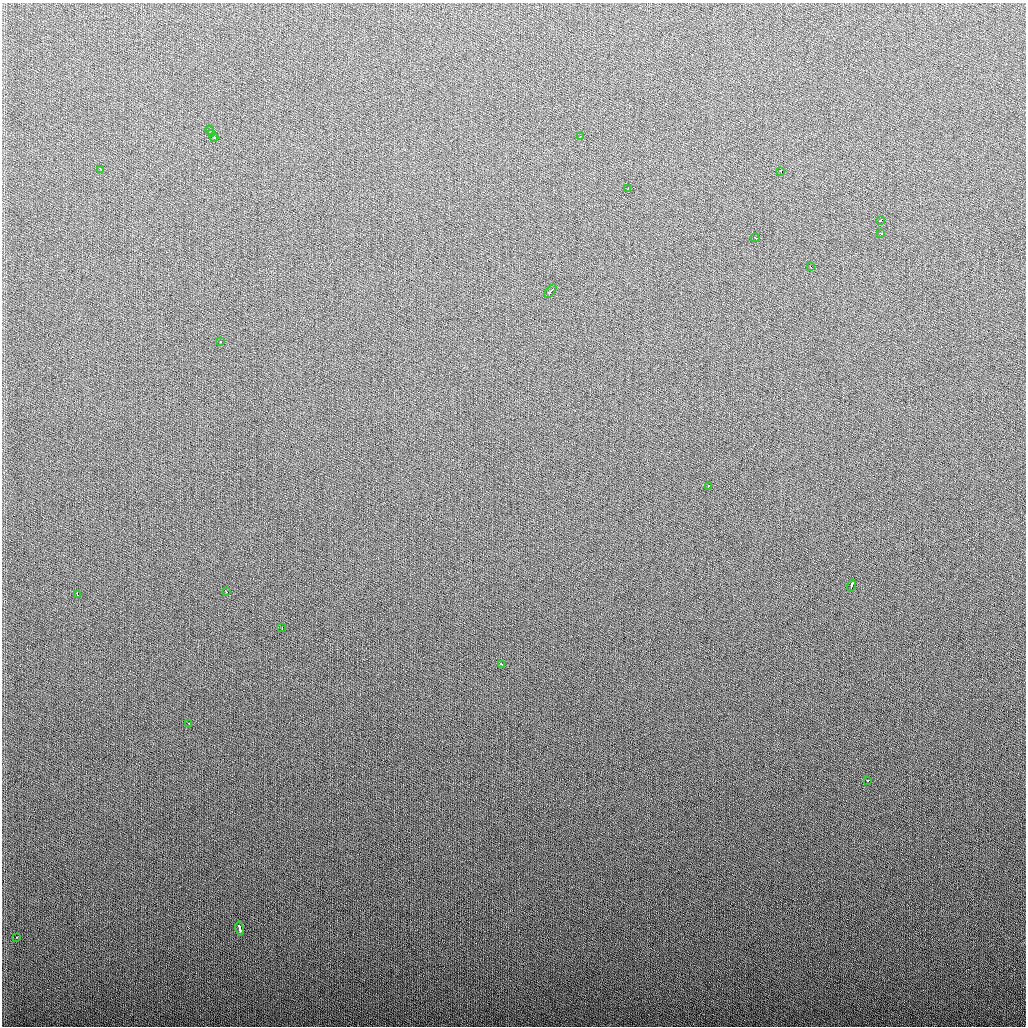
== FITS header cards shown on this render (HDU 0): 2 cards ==
NAXIS1  =                 1024
NAXIS2  =                 1024

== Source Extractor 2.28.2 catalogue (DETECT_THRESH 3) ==
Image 1024 x 1024 px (HDU 0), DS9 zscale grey, 1 PNG px = 1 image px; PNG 1028 x 1028 px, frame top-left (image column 1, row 1024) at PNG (2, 3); each listed source drawn as its Kron ellipse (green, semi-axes under 4 px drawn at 4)
Background 277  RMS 11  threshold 32.3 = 3 sigma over >= 5 px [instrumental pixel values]
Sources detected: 23; all 23 listed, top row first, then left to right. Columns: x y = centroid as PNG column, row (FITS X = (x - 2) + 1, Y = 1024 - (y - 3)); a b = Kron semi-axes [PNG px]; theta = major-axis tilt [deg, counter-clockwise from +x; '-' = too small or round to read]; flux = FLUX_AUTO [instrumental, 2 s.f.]
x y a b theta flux
209 130 4 3 - 13000
211 134 3 2 - 13000
581 136 3 2 - 1600
214 137 4 3 - 4800
100 169 3 3 - 1700
781 171 3 2 - 2200
628 189 3 2 - 1800
881 220 4 3 - 7600
881 233 3 3 - 4300
755 238 4 2 - 2100
810 267 3 3 - 2700
550 291 8 3 51 5000
220 341 3 3 - 2100
708 486 3 2 - 2500
851 585 6 3 75 6300
226 592 3 3 - 2600
77 594 4 2 - 2400
282 627 3 2 - 2500
501 664 4 2 - 2100
189 723 3 2 - 1600
867 781 3 3 - 4400
240 928 7 3 -77 5100
16 937 3 2 - 1900